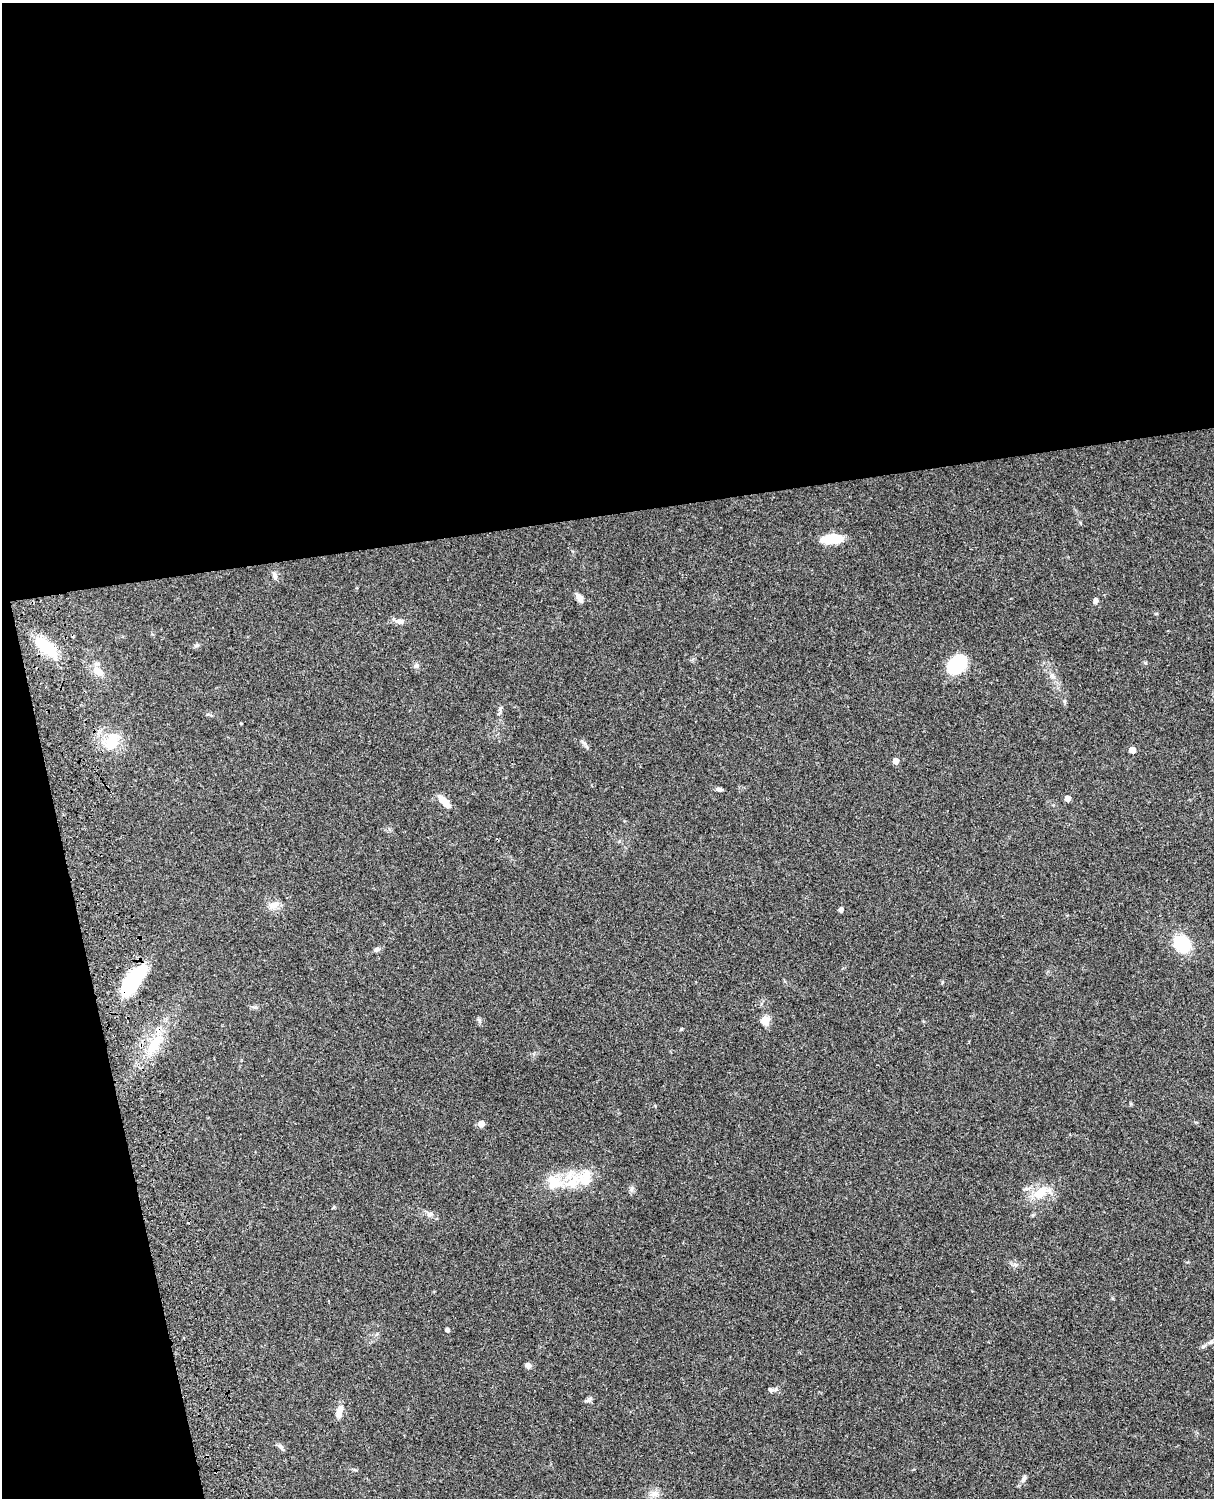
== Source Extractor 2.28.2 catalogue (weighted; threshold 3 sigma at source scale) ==
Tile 1 of 4 x 3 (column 1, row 1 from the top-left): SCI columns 121-1332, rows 3268-4763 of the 5087 x 4926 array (HDU 1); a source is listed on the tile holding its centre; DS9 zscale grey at full resolution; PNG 1216 x 1500 px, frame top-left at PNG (2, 3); no overlay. Shown black and unused: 39% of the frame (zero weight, under 3 of 4 exposures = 6% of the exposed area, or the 3 px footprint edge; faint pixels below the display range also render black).
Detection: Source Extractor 2.28.2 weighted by HDU 2 'WHT'; one run over the whole footprint, this tile lists its part. Background 0.0873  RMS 0.0061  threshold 0.0274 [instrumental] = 3 sigma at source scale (4.5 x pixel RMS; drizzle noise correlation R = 1.50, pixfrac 1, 0.05/0.05 arcsec/px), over >= 5 px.
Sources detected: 43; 1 inside a brighter object's white glare — not listed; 2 inside a brighter listed object's ellipse — not listed separately; the other 40 listed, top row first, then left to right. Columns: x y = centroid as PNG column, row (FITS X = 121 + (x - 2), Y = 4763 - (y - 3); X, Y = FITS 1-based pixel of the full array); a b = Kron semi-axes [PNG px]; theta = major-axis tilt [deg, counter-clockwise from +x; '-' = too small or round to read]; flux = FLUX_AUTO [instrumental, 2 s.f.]
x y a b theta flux
832 539 20 7 5 22
275 575 10 6 -73 2.2
580 598 12 6 -57 3.1
1095 600 7 5 75 1.9
399 621 11 8 -9 2.7
197 645 6 6 - 1.1
46 647 32 14 -39 18
957 664 16 11 44 46
416 666 8 6 11 1.6
98 671 16 9 -34 5.8
1052 676 8 6 -68 1.9
500 709 7 4 -73 1.2
111 742 17 13 61 19
585 745 12 3 -62 1.4
1132 750 5 5 - 6.5
896 761 5 5 - 5.6
719 789 8 5 -15 1.4
1067 798 4 4 - 4.7
444 801 18 6 -47 8
274 905 14 9 20 4.6
841 910 4 4 - 2.3
1182 944 16 14 -35 25
376 949 8 6 32 1.6
131 983 39 16 49 36
479 1020 7 4 -71 1
765 1020 5 5 - 22
154 1044 30 14 60 19
481 1124 5 5 - 6.6
572 1183 25 16 10 16
1041 1192 29 15 31 13
431 1214 8 6 0 1.8
1015 1265 8 4 -19 1.3
447 1330 5 5 - 0.97
1211 1342 7 5 44 1.2
528 1365 8 7 - 2
770 1390 6 6 - 1.3
339 1411 17 8 80 4.5
281 1447 10 5 -45 1.6
1024 1478 10 6 63 1.9
654 1494 11 7 -3 3.5
Overlapping masked pixels (flux is a lower limit): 3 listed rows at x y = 46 647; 131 983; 154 1044
Unlisted compact peaks at least as high as the median listed source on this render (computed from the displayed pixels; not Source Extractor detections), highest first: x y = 681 1029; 1064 701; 942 982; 589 1400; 632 1188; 255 1007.